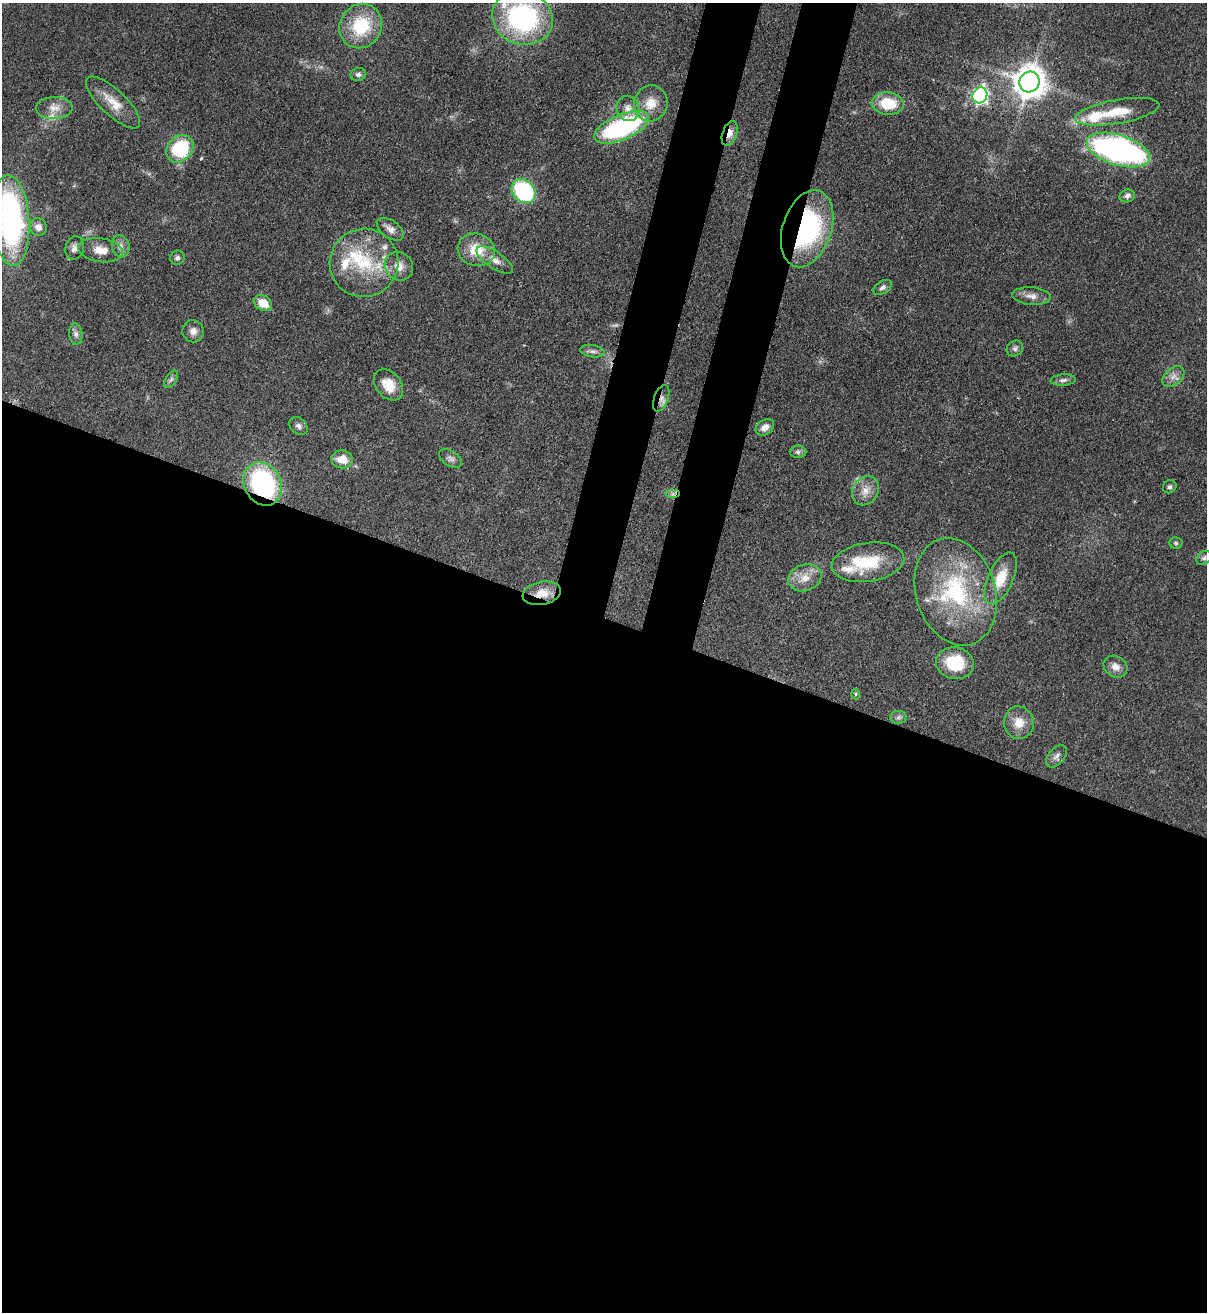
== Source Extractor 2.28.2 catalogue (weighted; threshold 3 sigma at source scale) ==
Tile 14 of 4 x 4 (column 2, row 4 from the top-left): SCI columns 1549-2753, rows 36-1345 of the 5380 x 5306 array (HDU 1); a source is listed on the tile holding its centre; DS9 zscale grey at full resolution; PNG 1209 x 1314 px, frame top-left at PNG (2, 3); each listed source drawn as its Kron ellipse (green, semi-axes under 4 px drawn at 4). Shown black and unused: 57% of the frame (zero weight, under 3 of 4 exposures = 7% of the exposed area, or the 3 px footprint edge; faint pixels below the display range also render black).
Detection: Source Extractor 2.28.2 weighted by HDU 2 'WHT'; one run over the whole footprint, this tile lists its part. Background 0.0854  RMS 0.004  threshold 0.0178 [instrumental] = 3 sigma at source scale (4.5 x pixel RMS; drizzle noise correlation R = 1.50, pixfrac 1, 0.05/0.05 arcsec/px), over >= 5 px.
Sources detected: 72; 1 inside a brighter object's white glare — neither listed nor drawn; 8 inside a brighter listed object's ellipse — not listed separately; the other 63 listed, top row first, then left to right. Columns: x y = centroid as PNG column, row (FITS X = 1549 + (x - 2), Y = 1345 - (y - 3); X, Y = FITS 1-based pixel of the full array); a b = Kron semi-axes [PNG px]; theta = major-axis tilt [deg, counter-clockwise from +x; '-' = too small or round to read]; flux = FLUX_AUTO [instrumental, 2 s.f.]
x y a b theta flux
523 18 31 26 -19 67
361 26 23 21 57 21
358 74 8 6 14 1.2
1029 82 10 10 - 790
980 95 8 7 - 120
113 102 35 12 -44 8
651 103 18 16 70 7.4
888 104 16 11 -4 13
54 108 18 11 2 4.5
628 108 13 11 -70 3.4
1117 112 43 12 10 12
621 127 29 12 23 61
730 133 13 7 70 2.9
180 149 15 12 47 27
1118 150 33 15 -17 120
523 191 13 10 -47 47
1127 196 8 6 18 1.5
11 221 45 18 -86 98
38 227 9 8 - 2.3
390 229 15 8 -35 2.8
807 229 40 24 72 58
121 246 11 9 -76 2.3
75 248 12 9 74 2.1
101 250 22 12 -8 6.1
476 250 19 16 -17 10
177 258 7 7 - 1.1
495 260 21 8 -33 3.6
364 263 34 34 - 28
399 266 15 13 -50 4.7
883 287 10 6 33 1.3
1032 296 19 8 -4 3.1
263 303 10 7 -31 6
193 331 11 10 - 2.6
76 334 11 6 -84 1.5
1015 348 8 7 - 1.2
593 351 12 6 -9 1.6
1173 376 12 8 41 2.6
171 379 10 5 57 1.1
1063 380 13 5 4 1.4
389 385 17 12 -52 7.2
661 398 14 7 69 2.5
298 426 10 7 -39 1.5
765 427 10 7 34 2.5
798 452 8 6 0 1.1
450 458 13 7 -32 1.7
342 459 11 9 -8 5.3
263 484 22 18 -62 61
1170 487 7 6 - 0.94
865 491 15 12 57 4.5
673 494 7 4 0 1.1
1176 543 7 5 -3 0.76
1204 558 8 6 43 1.1
868 562 36 19 8 18
805 578 17 13 20 5.5
1001 578 28 12 66 9.8
956 592 55 39 -73 47
542 593 19 11 11 5.9
955 663 19 16 -12 17
1115 667 13 10 -34 3.1
855 694 5 3 - 0.48
899 717 8 6 1 1.2
1019 723 16 15 - 5.8
1057 756 13 8 50 1.8
Overlapping masked pixels (flux is a lower limit): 6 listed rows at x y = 730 133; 807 229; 661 398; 263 484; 673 494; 542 593
Isophote crosses this tile's border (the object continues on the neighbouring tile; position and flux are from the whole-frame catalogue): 2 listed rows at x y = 523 18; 11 221